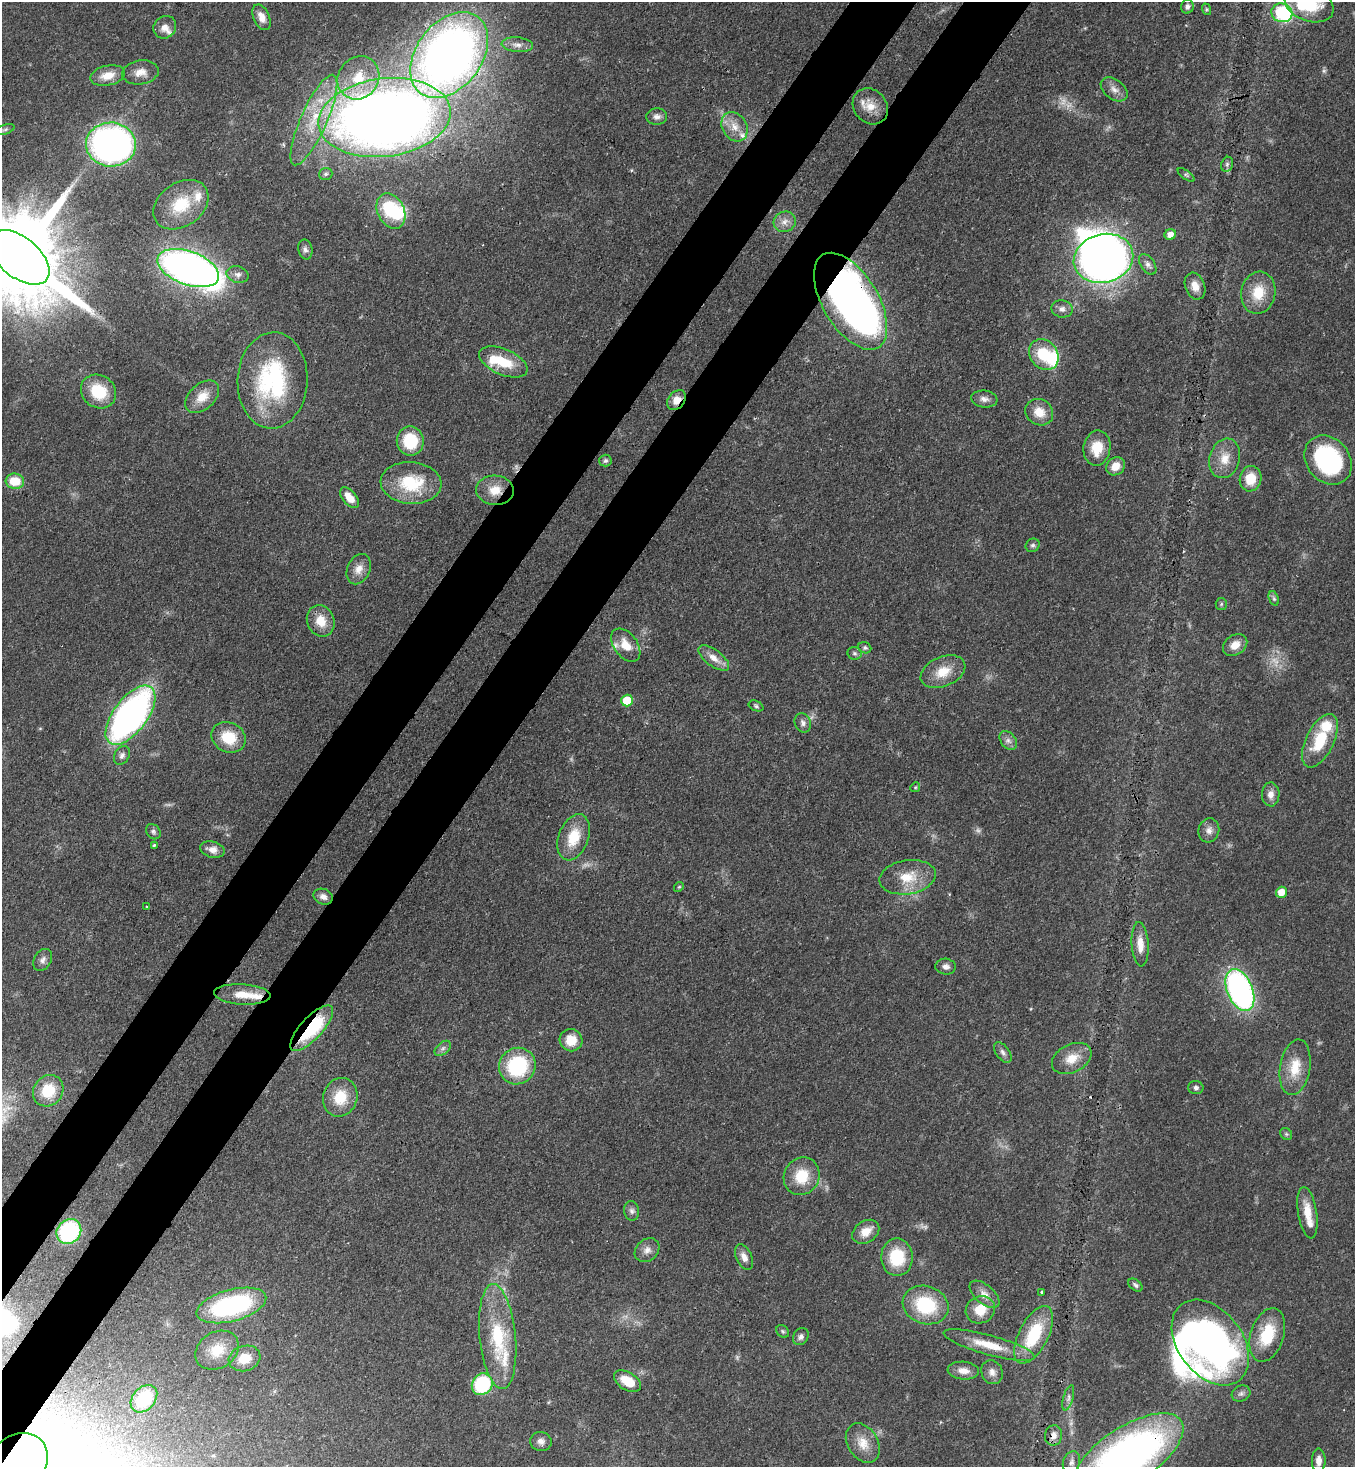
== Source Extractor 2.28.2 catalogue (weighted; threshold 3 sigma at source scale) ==
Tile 7 of 4 x 4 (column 3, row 2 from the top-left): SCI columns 3077-4429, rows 3002-4466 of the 6011 x 5990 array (HDU 1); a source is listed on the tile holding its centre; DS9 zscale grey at full resolution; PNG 1357 x 1469 px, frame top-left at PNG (2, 2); each listed source drawn as its Kron ellipse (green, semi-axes under 4 px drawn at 4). Shown black and unused: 9% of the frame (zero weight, under 3 of 4 exposures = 7% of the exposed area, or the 3 px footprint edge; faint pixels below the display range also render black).
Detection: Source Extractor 2.28.2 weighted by HDU 2 'WHT'; one run over the whole footprint, this tile lists its part. Background 0.0745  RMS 0.0039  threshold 0.0174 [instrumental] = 3 sigma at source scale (4.5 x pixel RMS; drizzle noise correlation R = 1.50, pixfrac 1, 0.05/0.05 arcsec/px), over >= 5 px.
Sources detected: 165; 7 too faint to see at this stretch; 8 inside a brighter object's white glare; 1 cosmic-ray / hot-pixel residue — neither listed nor drawn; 10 inside a brighter listed object's ellipse — not listed separately; the other 139 listed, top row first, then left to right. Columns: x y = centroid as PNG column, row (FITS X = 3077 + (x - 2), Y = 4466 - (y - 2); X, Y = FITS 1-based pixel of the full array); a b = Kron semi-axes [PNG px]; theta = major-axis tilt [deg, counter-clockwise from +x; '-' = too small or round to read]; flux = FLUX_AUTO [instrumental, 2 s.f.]
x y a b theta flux
1309 4 25 17 -20 20
1187 7 7 6 - 1.3
1206 9 6 4 -72 0.53
1282 13 10 9 - 35
262 17 13 8 -66 3.6
165 27 12 11 - 3.1
517 45 16 7 -5 2.5
449 55 48 32 53 320
140 72 18 12 8 4.5
108 76 17 10 13 5.8
358 78 22 20 54 13
1114 89 15 9 -38 3
870 106 19 16 -49 6.7
384 117 66 39 7 530
657 117 10 8 4 1.9
314 120 49 13 66 19
734 127 15 12 -59 5.4
5 129 10 4 19 0.93
111 145 25 22 -2 160
1227 164 8 5 70 1.1
326 174 7 6 - 0.96
1186 175 10 3 -36 0.73
181 205 30 21 35 16
391 211 18 13 -64 24
785 222 11 10 - 2.9
1170 234 6 5 - 3.2
305 249 10 7 -77 1.4
19 257 35 20 -39 11000
1103 258 30 24 15 220
1148 264 11 7 -56 1.9
188 268 32 16 -20 230
238 274 11 8 -15 2
1195 286 14 10 -69 4.2
1258 293 21 17 80 11
851 301 54 27 -59 230
1062 309 10 8 -11 2.2
1044 355 16 13 -51 15
503 362 25 13 -23 13
273 380 48 35 87 51
98 391 18 16 -37 15
202 397 20 12 43 6.2
984 399 13 8 -8 2.3
676 400 11 8 52 4.2
1039 412 14 12 -34 6.5
410 441 15 13 -81 16
1097 448 18 13 81 8.9
1225 458 20 15 73 7
1328 460 26 21 -51 51
605 461 6 6 - 0.95
1116 466 10 8 42 4.3
1250 479 12 11 - 9
15 481 9 7 -5 8.9
411 483 30 21 -4 22
495 490 19 14 -3 7.2
350 498 12 6 -50 5.2
1033 545 7 6 - 0.93
359 569 16 11 65 4.1
1274 598 7 4 -70 0.83
1221 604 6 5 - 0.65
321 621 16 13 -67 7
626 645 19 11 -54 6.7
1235 645 13 10 35 4.3
865 648 6 5 - 0.91
855 653 7 6 - 0.97
714 658 18 8 -36 4.4
943 672 23 14 23 8.7
627 700 6 6 - 10
756 706 8 5 -25 0.81
130 715 35 17 53 160
803 723 10 8 -68 1.7
229 737 17 14 -27 12
1008 741 10 7 -50 1.9
1320 741 29 14 64 16
122 755 10 7 60 1.6
915 787 5 4 - 0.46
1271 794 12 9 90 2.7
1209 830 12 10 75 2.6
153 832 8 6 -49 1.1
574 837 24 15 69 12
154 845 4 4 - 0.52
212 850 12 8 -13 2.9
908 877 28 17 9 11
679 887 5 4 - 0.51
1281 892 5 5 - 5.3
323 897 10 7 -24 2.2
147 907 3 3 - 0.32
1140 944 22 8 -86 5.5
43 960 12 8 59 1.9
946 967 10 8 -6 1.8
1240 990 22 12 -67 120
242 994 28 10 -3 7.7
312 1028 29 11 47 34
571 1040 11 11 - 6.9
443 1048 9 6 41 1.4
1003 1053 11 6 -54 1.6
1072 1058 21 14 26 7.1
517 1066 19 17 41 32
1295 1067 28 15 81 10
1196 1088 8 6 -2 1.1
48 1091 16 14 51 14
340 1097 19 17 70 11
1286 1134 6 5 - 0.7
802 1176 19 17 59 12
632 1211 9 7 -79 1.6
1307 1213 26 9 -81 6.9
69 1231 13 11 47 40
866 1232 14 10 33 5.3
647 1250 13 10 40 3
744 1257 13 7 -67 3
897 1257 18 16 -90 16
1135 1285 8 5 -38 0.95
1041 1292 3 3 - 0.81
984 1294 18 9 -40 3.6
231 1305 36 15 15 58
926 1305 23 19 -18 25
980 1310 15 13 27 8
783 1331 7 5 -45 0.8
1034 1335 31 14 63 23
1267 1335 28 16 72 17
498 1336 53 18 -84 28
801 1337 9 7 57 1.6
1210 1342 48 32 -53 150
989 1345 47 10 -15 12
217 1350 23 18 33 9.9
245 1358 16 12 16 8.1
963 1371 16 9 -4 3.7
992 1372 12 10 -64 2.6
627 1381 15 9 -32 8.9
482 1384 11 10 - 33
1241 1394 10 7 26 1.5
1068 1398 13 5 74 1.4
144 1399 15 11 48 19
1054 1435 10 8 81 2.7
541 1441 10 9 - 2.2
863 1443 21 15 -58 6.8
1128 1455 63 28 33 190
18 1461 31 26 37 270
1319 1461 12 7 90 2.9
1071 1462 11 8 69 1.8
Overlapping masked pixels (flux is a lower limit): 9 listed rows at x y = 449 55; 19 257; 851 301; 676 400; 495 490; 312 1028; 1054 1435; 1128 1455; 18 1461
Isophote crosses this tile's border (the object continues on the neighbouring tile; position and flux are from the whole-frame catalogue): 4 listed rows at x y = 1309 4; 19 257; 1128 1455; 18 1461